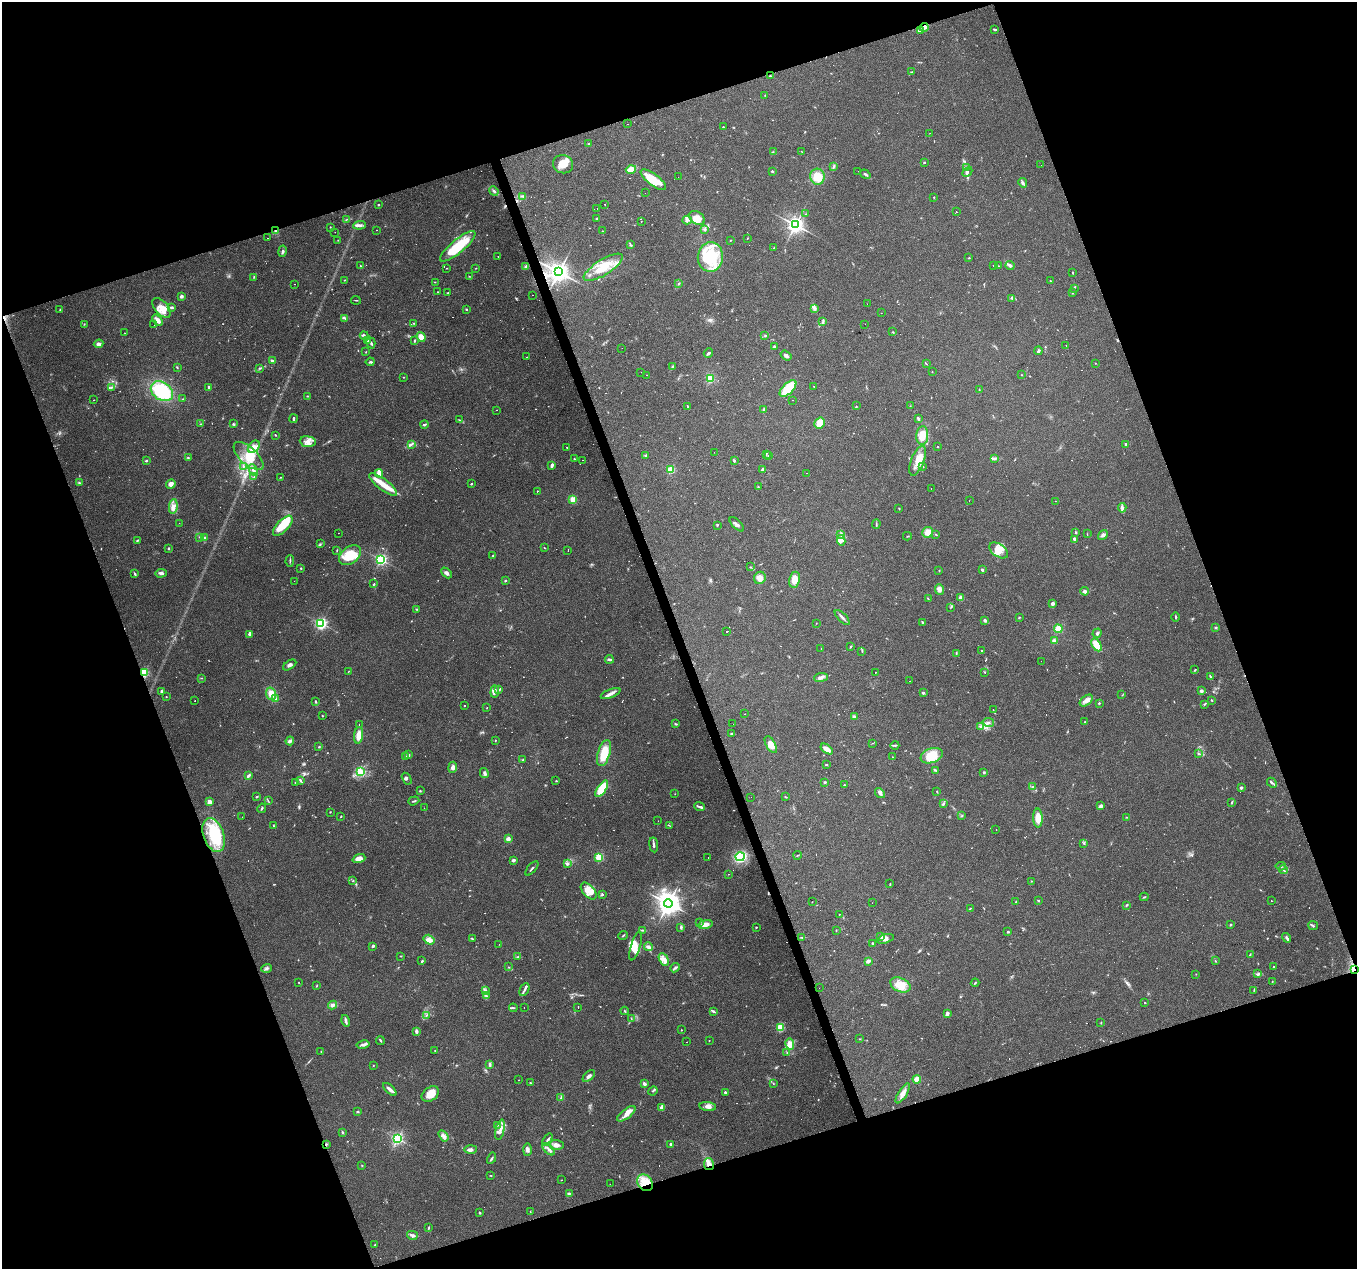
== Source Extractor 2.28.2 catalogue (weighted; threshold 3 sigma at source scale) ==
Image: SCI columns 1-5419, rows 119-5185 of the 5419 x 5248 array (HDU 1 of 3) = the unmasked area's bounding box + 8 px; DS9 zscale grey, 4 x 4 block average (1 PNG px = mean of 4 x 4 image px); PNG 1359 x 1271 px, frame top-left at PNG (2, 2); each listed source drawn as its Kron ellipse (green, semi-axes under 4 px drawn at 4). Shown black and unused: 39% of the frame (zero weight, under 3 of 4 exposures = <1% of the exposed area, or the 3 px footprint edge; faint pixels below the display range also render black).
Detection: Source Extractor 2.28.2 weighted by HDU 2 'WHT'. Background 0.101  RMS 0.0064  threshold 0.0288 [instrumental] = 3 sigma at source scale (4.5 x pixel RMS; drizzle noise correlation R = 1.50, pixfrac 1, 0.0396/0.0396 arcsec/px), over >= 5 px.
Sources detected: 900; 13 too faint to see at this stretch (4 x 4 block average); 4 inside a brighter object's white glare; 104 cosmic-ray / hot-pixel residue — neither listed nor drawn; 21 coinciding with a brighter row at this scale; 81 inside a brighter listed object's ellipse — not listed separately; of the other 677, all 500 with FLUX_AUTO >= 1.38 (the completeness limit of this list) listed and drawn (177 fainter detections not listed), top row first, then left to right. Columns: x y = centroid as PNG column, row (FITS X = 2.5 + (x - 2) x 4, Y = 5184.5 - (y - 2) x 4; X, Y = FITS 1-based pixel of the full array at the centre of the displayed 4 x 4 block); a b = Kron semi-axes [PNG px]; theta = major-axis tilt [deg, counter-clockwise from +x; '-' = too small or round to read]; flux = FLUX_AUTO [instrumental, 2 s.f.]
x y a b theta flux
924 27 4 3 - 19
995 29 3 2 - 4.3
920 31 4 2 - 5.8
911 72 3 2 - 2.5
770 76 2 2 - 2.9
765 95 2 2 - 2.8
628 124 2 2 - 2.1
723 127 2 2 - 2.2
930 133 2 2 - 2.7
589 144 3 2 - 2.8
773 152 2 2 - 2.2
802 152 3 2 - 1.5
924 162 2 2 - 7.4
563 164 10 9 - 47
1041 165 2 2 - 2.3
834 166 4 3 - 7.2
967 168 2 2 - 2.5
631 169 5 3 - 46
772 171 3 2 - 3.5
858 171 2 2 - 4.3
967 172 6 3 46 7.9
865 174 5 2 - 9
678 177 2 2 - 3.9
817 177 8 7 - 73
653 180 15 5 -37 70
1023 183 5 3 - 8.8
494 191 5 2 - 7.5
645 193 2 2 - 3.3
523 196 4 2 - 4.9
934 197 2 2 - 2.1
378 205 2 2 - 10
605 205 2 2 - 4.5
597 209 2 2 - 2.6
956 212 2 2 - 1.6
806 214 2 2 - 1.8
597 218 3 2 - 3.1
697 218 8 6 -36 38
347 219 3 2 - 2.2
687 220 5 3 - 8.9
641 221 2 2 - 15
360 225 6 3 5 11
795 225 3 3 - 1900
330 227 2 2 - 1.7
704 229 2 2 - 3.6
376 230 2 2 - 9.2
275 231 2 2 - 4.4
603 231 2 2 - 1.8
335 232 2 2 - 1.9
268 238 2 2 - 2
747 238 2 2 - 1.8
338 240 2 2 - 1.7
730 240 2 2 - 1.5
630 245 3 2 - 4
458 246 22 6 40 150
774 248 2 2 - 5
282 251 6 3 79 7.2
498 256 2 2 - 4.2
710 257 15 12 84 160
969 258 3 2 - 2.7
993 265 2 2 - 3.2
1010 265 4 3 - 13
360 266 2 2 - 2.6
526 266 3 2 - 3.5
998 266 2 2 - 1.9
603 267 22 7 32 93
447 268 2 2 - 1.9
476 268 3 2 - 1.8
559 272 3 3 - 3000
1073 273 2 2 - 2.4
469 276 3 2 - 1.5
254 277 4 2 - 2.4
345 280 2 2 - 2
1051 281 2 2 - 1.6
435 282 2 2 - 1.7
679 283 3 2 - 2.6
294 284 2 2 - 1.5
1074 289 2 2 - 2
438 292 2 2 - 2.2
448 293 3 2 - 3.8
1072 293 2 2 - 3.1
532 295 2 2 - 1.9
181 296 2 2 - 40
1012 298 3 2 - 6.7
356 300 5 2 - 2.5
867 304 2 2 - 3.6
162 308 12 6 -50 49
172 308 3 2 - 6.3
814 308 3 3 - 7.8
60 309 2 2 - 1.7
466 310 2 2 - 4.1
881 313 2 2 - 5.1
345 318 3 2 - 4.1
158 320 6 3 -51 26
823 322 3 2 - 5.3
414 323 3 2 - 3.5
84 324 3 2 - 1.8
865 324 2 2 - 1.9
154 325 2 2 - 2
893 332 3 2 - 2.5
125 333 2 2 - 1.5
364 335 4 2 - 7.9
765 335 3 2 - 3.6
421 337 5 3 - 53
367 340 2 2 - 4.1
414 341 3 2 - 3.7
371 343 5 2 - 7
99 344 5 3 - 17
1066 345 2 2 - 2.5
774 347 4 2 - 6.6
622 348 2 2 - 6.1
1038 351 4 2 - 6.3
366 352 2 2 - 1.5
708 353 5 3 - 6.7
786 355 6 2 -36 11
527 357 2 2 - 1.7
272 361 4 2 - 9.3
370 362 4 2 - 5.4
1095 363 2 2 - 1.5
926 364 2 2 - 2.2
177 367 4 2 - 3
672 367 3 2 - 3.8
260 368 2 2 - 2.1
641 372 2 2 - 1.9
932 372 2 2 - 2.8
647 375 2 2 - 2.6
1022 375 2 2 - 1.7
403 377 2 2 - 2
710 378 4 3 - 51
814 386 2 2 - 1.4
112 387 4 2 - 4.1
209 387 3 2 - 8.4
788 388 10 5 44 98
979 390 2 2 - 1.4
162 391 12 9 -36 240
307 396 2 2 - 1.9
183 399 2 2 - 2.8
94 400 2 2 - 1.5
793 400 2 2 - 2.3
856 406 2 2 - 2.1
910 406 2 2 - 1.7
688 407 4 2 - 4.8
497 410 2 2 - 2.1
764 410 3 2 - 9.2
294 419 4 2 - 6.6
918 419 3 2 - 6.9
459 420 3 2 - 2.7
820 423 6 5 - 65
200 424 3 2 - 2
233 424 4 2 - 4.1
424 424 4 2 - 6.4
275 435 2 2 - 3.2
922 435 9 6 86 57
308 442 8 5 -7 24
411 444 3 2 - 5
1126 444 2 2 - 22
254 447 7 5 48 36
567 447 2 2 - 5.4
938 447 2 2 - 140
714 452 2 2 - 1.4
766 454 3 2 - 3.2
646 455 2 2 - 2.9
248 456 18 8 -42 75
768 456 2 2 - 4.4
188 457 3 2 - 2.6
994 458 4 2 - 5
574 459 2 2 - 3.6
583 460 2 2 - 2.4
146 461 2 2 - 5
734 461 3 2 - 3.8
918 461 16 6 69 54
552 465 3 2 - 13
243 466 2 2 - 2.1
923 467 3 2 - 2
763 469 4 3 - 7.6
253 470 6 3 -63 15
671 470 2 2 - 250
379 473 4 3 - 23
807 473 2 2 - 2.9
254 477 3 2 - 1.7
281 477 2 2 - 1.4
79 483 3 2 - 4.2
171 484 5 4 - 22
383 484 17 5 -38 48
471 484 2 2 - 3.5
758 486 2 2 - 2
931 488 2 2 - 1.6
537 491 2 2 - 4.5
573 500 2 2 - 160
969 501 2 2 - 1.4
1055 501 2 2 - 26
173 506 7 4 83 20
1122 508 4 3 - 7.8
899 509 2 2 - 1.9
179 523 2 2 - 1.8
737 524 9 3 -44 11
876 524 5 2 - 3.5
717 525 3 2 - 2.9
283 526 13 6 46 68
928 532 5 5 - 30
1076 532 3 2 - 3.4
338 533 2 2 - 1.9
936 534 2 2 - 2.4
1087 534 2 2 - 1.9
840 535 3 3 - 5
1103 535 5 3 - 8.4
907 536 4 2 - 3
200 537 3 2 - 3.3
204 538 3 3 - 8.1
1074 539 4 2 - 6.4
138 540 4 2 - 3.7
841 540 5 3 - 13
320 544 3 2 - 2.3
169 548 3 2 - 2.9
544 548 2 2 - 2
337 550 3 2 - 2.6
999 550 10 6 -35 35
568 551 2 2 - 5.2
350 555 12 8 38 110
493 555 2 2 - 3.1
381 560 2 2 - 740
290 561 6 2 88 4.7
750 567 2 2 - 1.5
301 568 2 2 - 3.5
982 570 3 2 - 5.3
939 571 2 2 - 2
161 573 6 3 4 11
447 573 6 4 -46 11
135 574 4 2 - 5.3
760 578 6 5 - 27
794 580 8 5 80 41
294 581 2 2 - 1.9
505 581 2 2 - 3.9
374 584 2 2 - 2.4
939 589 5 4 - 18
1085 591 4 3 - 12
960 598 4 3 - 9.2
928 599 3 2 - 1.8
1053 603 4 3 - 9.3
951 607 2 2 - 2.1
417 609 3 2 - 1.7
842 617 10 2 -45 12
1019 617 2 2 - 3
1175 617 4 2 - 3.7
985 620 4 3 - 7.7
922 622 3 2 - 2.9
321 623 2 2 - 820
816 623 2 2 - 1.4
1216 628 3 2 - 3.8
1058 629 4 4 - 37
726 631 2 2 - 3.5
1097 633 5 3 - 7.1
250 634 4 4 - 7
1054 641 4 3 - 14
1096 645 7 4 -61 56
850 647 3 2 - 2.7
821 649 2 2 - 6.4
981 650 2 2 - 2.2
862 651 2 2 - 2.9
956 653 2 2 - 2.5
609 659 4 2 - 5.7
1041 661 2 2 - 1.7
290 665 7 3 33 10
1195 670 3 2 - 2.9
348 671 3 2 - 1.9
985 672 2 2 - 2.6
144 673 2 2 - 380
875 673 2 2 - 1.4
1210 676 4 2 - 3.3
821 677 7 4 7 13
201 678 2 2 - 1.7
910 681 2 2 - 22
498 690 4 2 - 5.2
161 691 4 2 - 6
1201 691 2 2 - 42
495 692 6 3 85 18
611 693 10 3 22 16
923 693 3 2 - 4.9
271 694 6 5 - 40
1122 695 2 2 - 1.4
166 697 2 2 - 1.9
275 698 4 3 - 8
195 700 2 2 - 3.6
1212 700 2 2 - 3.1
315 701 3 2 - 4.4
1086 701 7 4 38 17
1099 703 2 2 - 9.1
1205 704 4 2 - 3.7
465 705 2 2 - 2.1
487 708 2 2 - 1.9
993 710 2 2 - 7.8
745 714 2 2 - 8.7
322 716 2 2 - 3.2
854 717 3 2 - 14
988 722 6 2 -11 8.2
1085 722 2 2 - 3.2
676 724 4 2 - 3.9
733 724 2 2 - 15
359 725 2 2 - 2.1
981 727 3 2 - 3.7
731 733 3 2 - 2.6
359 735 8 4 82 39
495 740 2 2 - 2.7
290 741 4 3 - 10
872 743 2 2 - 1.4
771 745 9 4 -60 30
895 745 4 2 - 4.1
319 747 2 2 - 3.3
827 749 7 3 -35 33
604 753 13 6 72 110
408 754 3 2 - 5.4
1198 754 3 2 - 3.4
932 756 11 7 20 110
406 757 2 2 - 2.9
893 757 2 2 - 3.8
523 760 2 2 - 2.3
826 765 2 2 - 3.7
453 767 5 3 - 16
936 770 3 2 - 3.7
360 772 3 3 - 55
984 772 3 2 - 4.2
484 773 5 3 - 9.1
249 775 4 2 - 11
407 779 6 3 -61 7
300 780 4 2 - 6
556 781 2 2 - 3.8
825 782 3 2 - 4.8
295 783 2 2 - 2.1
1272 783 5 2 - 7.4
844 785 3 2 - 2.3
1033 786 2 2 - 1.5
1241 788 2 2 - 25
602 789 9 4 56 120
420 791 2 2 - 2.8
937 791 2 2 - 2.7
880 793 5 3 - 11
675 794 2 2 - 1.6
256 797 3 2 - 2.5
751 797 2 2 - 2.1
785 797 2 2 - 2.1
268 801 2 2 - 1.8
414 801 6 2 19 4
209 802 4 3 - 20
1232 802 4 2 - 3.3
943 804 3 2 - 4
1101 806 4 3 - 11
699 807 5 2 - 7.3
262 808 5 2 - 5.4
424 808 2 2 - 2.2
330 812 3 2 - 2
341 816 2 2 - 2.6
962 816 2 2 - 2.6
242 817 2 2 - 6.1
1126 817 2 2 - 2
1038 818 9 4 -88 47
658 821 2 2 - 1.4
273 825 4 2 - 2
670 826 2 2 - 1.8
996 829 2 2 - 1.6
214 835 17 10 -71 120
508 839 3 3 - 26
1084 844 2 2 - 2
654 845 7 2 -83 8.2
798 855 4 2 - 2.6
599 857 2 2 - 280
740 857 4 4 - 220
708 858 2 2 - 2.1
359 859 6 3 18 40
513 860 3 2 - 10
567 864 3 2 - 9.7
1281 866 5 2 - 5.5
532 868 9 2 49 6.2
1283 870 4 2 - 6.2
729 874 2 2 - 1.7
352 881 2 2 - 1.8
1031 881 2 2 - 2.3
890 883 3 2 - 2.1
589 891 10 5 -48 34
602 894 3 2 - 5.3
1144 897 4 2 - 3.3
1038 901 3 2 - 3.2
1271 901 2 2 - 35
812 902 2 2 - 1.4
1016 902 2 2 - 4.6
668 903 4 4 - 3300
872 903 2 2 - 2.1
1126 905 2 2 - 4.2
970 908 2 2 - 2.3
839 914 2 2 - 1.4
700 922 2 2 - 7.1
705 924 7 4 9 26
1230 925 2 2 - 4.4
1313 925 5 2 - 6.2
681 927 4 2 - 5.6
756 927 2 2 - 3.9
642 930 3 2 - 4
836 930 3 2 - 2.2
1008 932 3 2 - 3.7
623 936 5 2 - 3.6
802 937 3 2 - 2.9
881 937 3 2 - 4.7
1287 938 5 3 - 8.9
472 939 4 2 - 3.3
885 939 9 4 17 15
429 940 6 4 -32 27
873 943 2 2 - 11
499 944 2 2 - 1.8
373 946 3 2 - 6.6
636 946 15 4 73 28
648 947 5 3 - 10
1250 955 3 2 - 2.8
401 956 2 2 - 1.6
517 957 4 2 - 2.3
664 959 6 4 -60 20
422 961 3 2 - 5.8
868 961 3 3 - 15
1215 961 3 2 - 1.6
508 967 2 2 - 2.2
1273 967 2 2 - 2.3
266 968 5 3 - 8.3
675 968 5 2 - 6.4
1354 970 3 2 - 6.7
1196 974 2 2 - 1.4
1258 974 4 2 - 5.4
1272 981 2 2 - 2.1
299 983 2 2 - 2.9
975 983 4 2 - 3.2
900 985 10 7 -25 64
316 986 2 2 - 2.5
819 988 2 2 - 2.3
524 989 7 2 64 9.4
485 990 4 2 - 5.4
1254 990 2 2 - 2.3
486 996 3 2 - 4.7
1145 1003 2 2 - 2
333 1005 4 3 - 9.2
578 1007 2 2 - 4.5
513 1008 4 2 - 4.2
524 1008 2 2 - 2.4
625 1011 4 2 - 3.4
713 1011 3 3 - 6.7
947 1014 4 2 - 12
426 1015 2 2 - 2.5
631 1019 3 2 - 2.4
346 1021 6 2 -75 14
1101 1022 2 2 - 2.3
780 1027 3 3 - 47
681 1030 2 2 - 3
416 1031 3 2 - 14
859 1039 2 2 - 1.6
380 1040 4 2 - 4.3
709 1040 2 2 - 1.7
687 1042 2 2 - 7.1
790 1044 6 4 -78 30
363 1045 7 2 11 14
321 1051 2 2 - 1.9
435 1051 2 2 - 1.6
787 1053 2 2 - 2.9
373 1065 2 2 - 2
490 1065 4 3 - 6.7
589 1076 7 3 42 14
917 1079 4 3 - 32
519 1080 2 2 - 1.5
531 1083 3 2 - 2.6
644 1084 4 2 - 13
773 1084 2 2 - 1.9
390 1089 8 2 -43 17
653 1091 5 2 - 4.9
725 1092 2 2 - 14
903 1093 11 4 58 26
430 1094 10 6 36 63
561 1098 3 2 - 4
662 1107 4 3 - 24
708 1107 8 4 -8 19
358 1112 2 2 - 4.6
626 1114 11 4 38 29
497 1125 3 2 - 2.8
500 1130 10 3 78 20
342 1132 4 2 - 3.9
443 1136 6 3 -58 17
397 1139 2 2 - 740
548 1140 7 2 56 8.5
326 1144 2 2 - 4.1
671 1144 3 2 - 8.6
556 1145 8 4 -3 20
470 1149 6 3 2 21
549 1149 7 3 -43 14
527 1150 6 4 88 13
492 1158 6 2 60 5.6
709 1164 6 5 - 20
362 1166 2 2 - 2.2
491 1175 3 2 - 2.4
561 1180 2 2 - 1.7
645 1183 9 7 -52 53
610 1184 2 2 - 1.4
569 1193 3 2 - 3.4
530 1212 2 2 - 1.5
479 1213 2 2 - 4.8
429 1228 3 2 - 3
412 1235 5 4 - 9.1
375 1245 2 2 - 2
Overlapping masked pixels (flux is a lower limit): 7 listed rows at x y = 275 231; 559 272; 144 673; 1354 970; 326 1144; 709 1164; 645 1183
Diffuse or blended objects may show on this block-average render without a row.